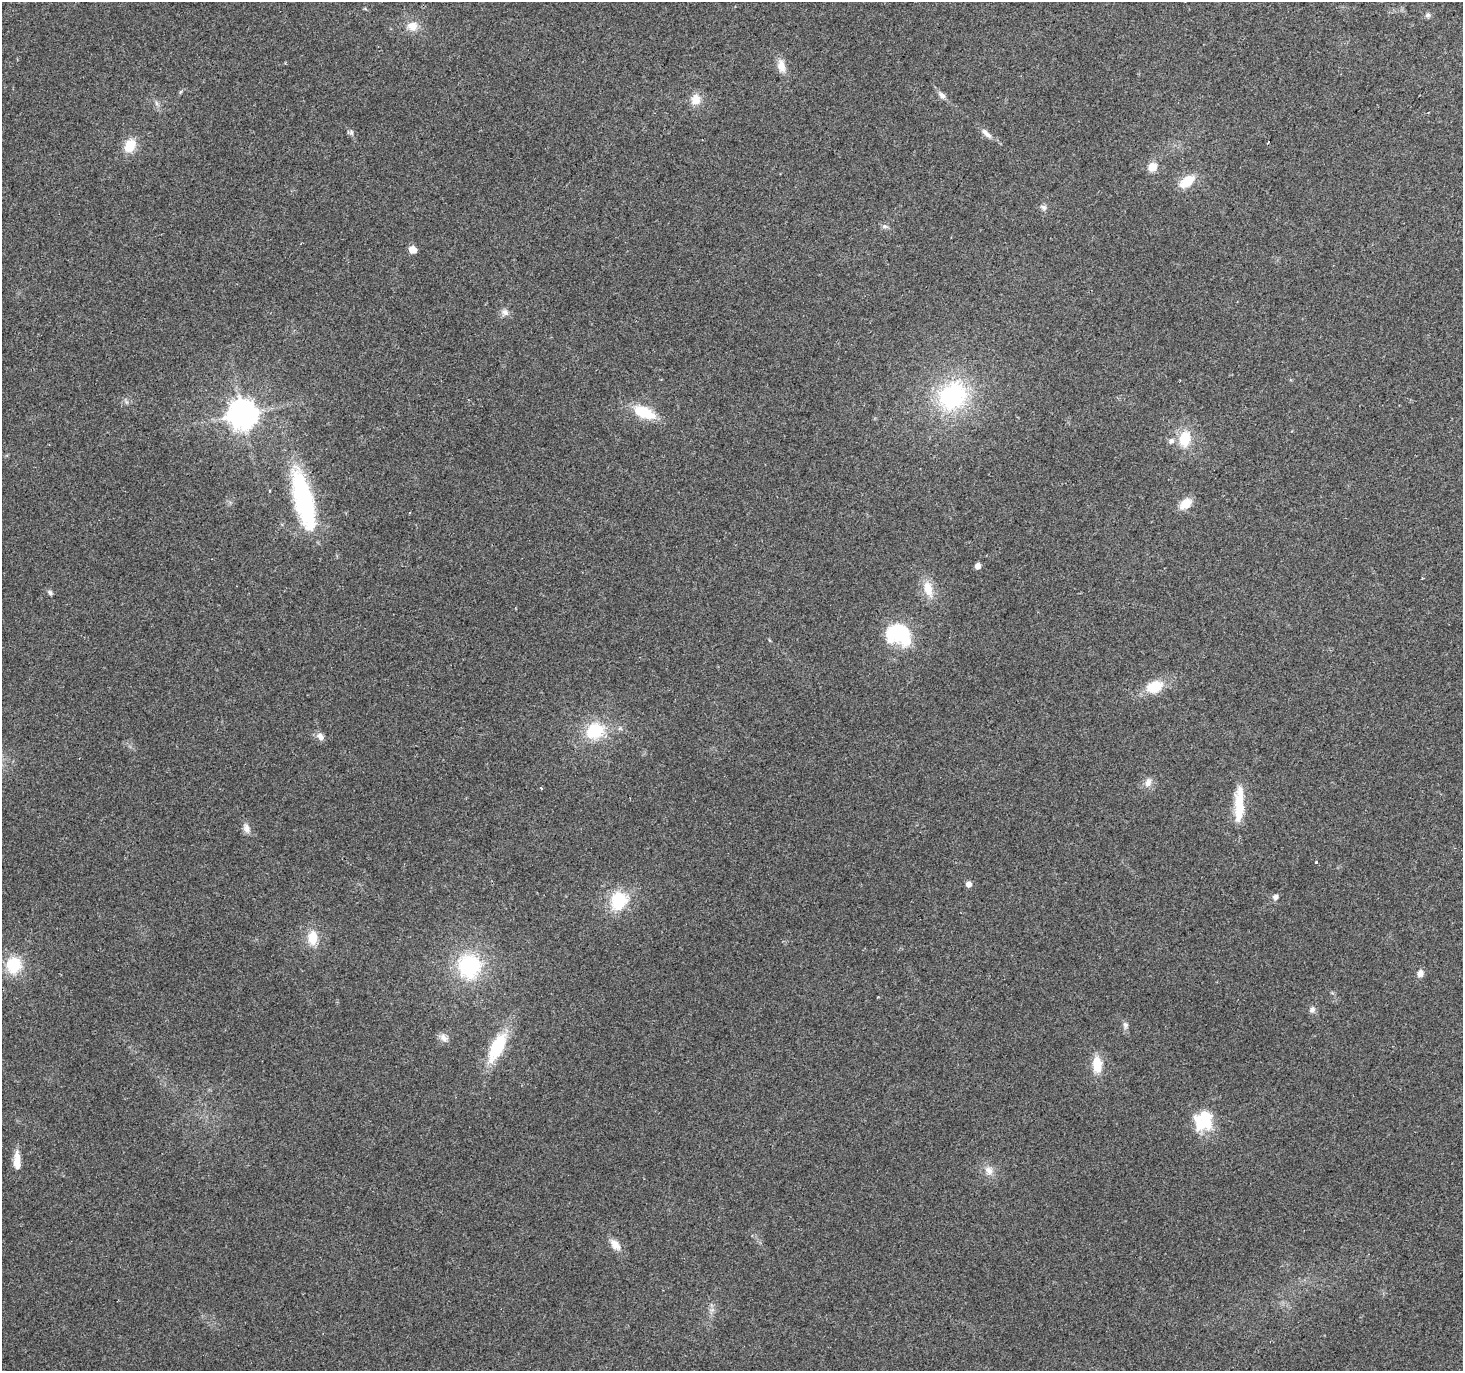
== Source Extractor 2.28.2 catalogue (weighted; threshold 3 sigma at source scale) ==
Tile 10 of 4 x 4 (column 2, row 3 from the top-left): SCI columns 1462-2922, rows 1562-2930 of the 5851 x 5929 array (HDU 1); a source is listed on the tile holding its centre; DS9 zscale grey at full resolution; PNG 1465 x 1373 px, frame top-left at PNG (2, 2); no overlay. Shown black and unused: <1% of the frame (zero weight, under 2 of 3 exposures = <1% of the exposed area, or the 3 px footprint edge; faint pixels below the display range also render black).
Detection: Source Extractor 2.28.2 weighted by HDU 2 'WHT'; one run over the whole footprint, this tile lists its part. Background 0.1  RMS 0.0076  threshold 0.0341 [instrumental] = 3 sigma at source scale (4.5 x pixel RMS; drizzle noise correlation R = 1.50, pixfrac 1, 0.0396/0.0396 arcsec/px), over >= 5 px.
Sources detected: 54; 3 inside a brighter object's white glare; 1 cosmic-ray / hot-pixel residue — not listed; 1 inside a brighter listed object's ellipse — not listed separately; the other 49 listed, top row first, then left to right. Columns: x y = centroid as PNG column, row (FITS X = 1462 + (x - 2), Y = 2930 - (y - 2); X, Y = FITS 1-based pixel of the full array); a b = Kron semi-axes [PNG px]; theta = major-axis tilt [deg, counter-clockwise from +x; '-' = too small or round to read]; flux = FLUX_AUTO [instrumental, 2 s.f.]
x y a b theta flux
1428 15 7 7 - 2
412 26 13 11 0 8.9
781 66 18 9 -73 7.7
942 96 12 7 -45 3.6
696 99 13 11 76 9.3
156 103 7 4 -71 1.7
986 133 17 6 -43 4.8
1268 142 3 2 - 0.86
130 146 15 11 62 16
1152 167 5 5 - 26
1187 181 16 10 37 17
1043 207 10 7 -27 2.5
885 226 8 6 -20 2
412 249 5 5 - 14
505 312 11 8 -29 3.6
953 396 36 31 39 86
644 412 24 11 -24 26
243 414 9 9 - 1100
1185 439 19 14 82 19
303 500 71 20 -76 92
1185 504 14 10 38 11
978 566 5 4 - 6.2
928 589 22 11 -75 12
50 593 7 5 -41 1.8
902 636 34 22 -57 38
1154 687 17 12 19 20
595 731 23 19 24 32
320 736 10 7 -40 4.6
1148 782 12 9 74 5
541 788 3 3 - 2.7
1239 805 47 11 88 24
246 828 13 8 -69 4.5
1316 862 3 3 - 0.98
969 884 5 5 - 5.2
1275 897 7 6 - 3
618 900 25 20 79 30
313 938 16 11 90 15
14 965 19 16 82 27
469 966 26 25 - 62
1420 973 9 7 75 4
1312 1009 8 7 - 3
1125 1025 10 7 -77 2.7
444 1038 11 8 -48 4.3
497 1047 35 14 64 39
1097 1064 19 11 -86 15
1205 1117 27 14 12 19
17 1161 23 7 -89 10
989 1171 14 10 -54 6.4
615 1245 16 9 -51 7.1